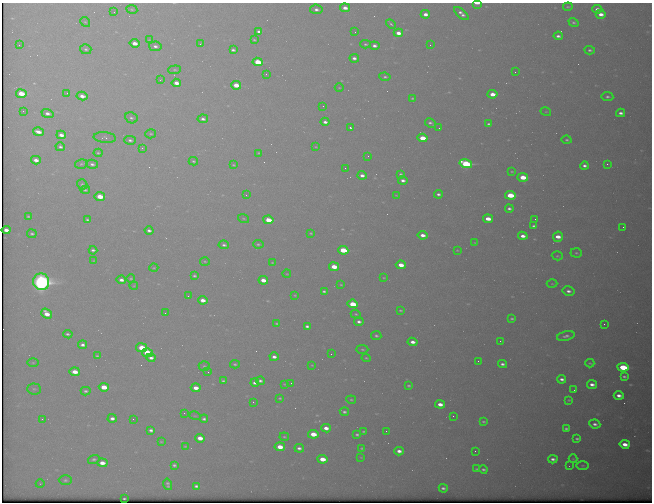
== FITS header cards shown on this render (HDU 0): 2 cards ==
NAXIS1  =                  650 / Width of table row in bytes
NAXIS2  =                  500 / Number of rows in table

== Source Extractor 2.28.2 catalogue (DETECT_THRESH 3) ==
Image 650 x 500 px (HDU 0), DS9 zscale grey, 1 PNG px = 1 image px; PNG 654 x 504 px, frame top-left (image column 1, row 500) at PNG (2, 3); each listed source drawn as its Kron ellipse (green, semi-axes under 4 px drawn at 4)
Background 568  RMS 3.1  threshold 9.27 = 3 sigma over >= 5 px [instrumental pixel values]
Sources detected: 235; all 235 listed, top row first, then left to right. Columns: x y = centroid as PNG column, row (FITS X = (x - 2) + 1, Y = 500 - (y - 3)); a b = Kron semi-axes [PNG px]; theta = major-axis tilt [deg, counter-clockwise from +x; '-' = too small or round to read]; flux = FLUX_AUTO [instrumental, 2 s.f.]
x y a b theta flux
477 3 5 2 - 1200
568 7 5 2 - 200
345 8 5 4 - 1600
132 9 5 3 - 240
316 9 6 5 - 830
597 9 5 3 - 1300
114 12 2 2 - 100
461 13 9 4 -41 960
425 14 5 3 - 1300
601 14 5 4 - 1500
85 22 5 4 - 260
573 22 5 4 - 390
391 24 5 3 - 290
259 32 4 3 - 650
355 32 2 2 - 91
398 33 4 3 - 1700
558 36 4 3 - 700
149 40 4 4 - 160
254 40 3 2 - 210
135 43 5 3 - 2200
200 44 3 2 - 170
365 44 5 4 - 350
19 45 2 2 - 130
430 45 2 2 - 220
155 46 6 4 -13 680
374 46 5 3 - 800
86 49 6 5 - 410
233 50 4 3 - 470
590 50 5 3 - 440
354 58 5 4 - 820
258 62 5 4 - 8800
175 70 6 4 5 310
515 72 2 2 - 200
266 74 2 2 - 390
385 77 5 4 - 380
160 80 4 2 - 120
176 83 5 3 - 1900
236 85 5 3 - 4800
339 88 4 3 - 170
67 93 3 3 - 180
21 94 5 4 - 4600
492 94 5 3 - 2500
82 96 5 4 - 1500
607 97 6 4 -7 470
412 98 3 2 - 220
323 106 2 2 - 230
23 111 2 2 - 140
546 112 5 3 - 180
621 113 4 3 - 800
47 114 6 4 -20 980
131 118 6 5 - 500
203 119 5 4 - 690
325 122 4 3 - 900
430 123 6 3 -28 470
489 124 4 2 - 340
350 128 4 3 - 390
439 128 2 2 - 90
38 132 5 3 - 1600
151 134 5 4 - 280
61 135 5 4 - 1400
105 138 11 5 -7 520
422 138 5 3 - 4800
130 140 6 4 -14 540
567 140 5 4 - 320
60 147 5 4 - 490
316 147 4 2 - 150
142 148 2 2 - 990
98 153 4 3 - 270
259 153 3 3 - 200
368 156 2 2 - 100
36 160 5 3 - 1300
193 161 5 3 - 310
81 164 6 4 15 310
92 164 6 4 -16 570
466 164 6 4 -15 21000
607 164 3 2 - 420
233 165 3 2 - 180
584 166 4 3 - 690
345 168 2 2 - 96
512 172 3 2 - 180
401 174 3 3 - 290
362 175 4 3 - 1000
523 177 5 4 - 5700
403 180 4 3 - 830
82 184 5 4 - 350
85 190 5 4 - 310
438 194 4 3 - 570
246 195 3 2 - 210
396 195 4 2 - 120
510 195 5 4 - 9300
100 196 5 4 - 5100
509 209 4 3 - 560
28 216 4 3 - 240
243 218 6 3 -19 220
488 219 5 3 - 3100
535 219 2 2 - 130
88 220 3 3 - 310
268 220 5 4 - 4300
534 226 4 3 - 410
623 227 2 2 - 420
6 230 4 3 - 970
149 230 4 3 - 620
311 233 4 3 - 210
32 234 4 3 - 350
423 235 5 3 - 1600
523 236 5 3 - 1300
558 237 5 5 - 2300
475 243 4 2 - 120
258 244 5 3 - 290
224 245 5 4 - 510
93 250 4 3 - 550
343 250 5 4 - 9000
457 250 3 2 - 140
576 253 6 4 -4 320
557 256 5 4 - 270
94 261 4 2 - 160
205 261 5 3 - 200
272 263 4 2 - 140
401 265 5 3 - 2700
334 267 5 4 - 4300
154 268 4 3 - 190
287 274 4 3 - 150
194 276 3 3 - 310
384 278 4 2 - 160
131 279 4 3 - 260
121 280 5 4 - 1100
263 280 5 3 - 2700
41 282 8 8 - 100000
552 284 5 3 - 190
341 285 3 2 - 180
134 286 4 3 - 150
324 291 4 3 - 390
568 291 6 4 -11 820
295 295 3 2 - 130
188 296 2 2 - 100
203 300 5 3 - 2000
353 304 5 4 - 6800
400 310 4 3 - 250
165 313 2 2 - 110
47 314 6 4 -39 2600
356 314 5 4 - 270
512 319 4 3 - 340
359 322 4 3 - 710
277 324 3 2 - 230
604 324 2 2 - 460
307 326 4 3 - 520
68 334 5 3 - 400
376 336 5 4 - 380
566 336 9 4 14 730
500 341 2 2 - 120
413 342 5 3 - 1400
83 345 4 3 - 760
141 348 5 4 - 6100
362 349 6 4 -3 320
147 353 5 4 - 9900
331 354 2 2 - 360
97 356 4 3 - 230
274 357 4 3 - 960
151 358 4 3 - 880
366 358 4 3 - 230
478 361 2 2 - 380
33 363 5 3 - 220
590 363 4 3 - 230
235 364 5 4 - 300
502 364 4 3 - 610
312 365 3 2 - 140
204 366 5 4 - 280
623 367 5 4 - 12000
75 372 5 4 - 2800
208 372 3 2 - 150
624 376 4 3 - 380
562 379 4 3 - 810
223 381 3 3 - 330
260 381 4 3 - 540
255 383 4 3 - 680
291 383 2 2 - 170
284 384 3 2 - 140
592 384 5 3 - 1100
409 386 3 3 - 310
104 387 5 4 - 4200
196 388 5 3 - 2100
34 389 7 5 -2 430
574 390 2 2 - 120
86 391 5 3 - 410
619 395 5 3 - 1100
280 398 3 2 - 220
351 400 5 3 - 230
569 400 4 3 - 210
253 402 2 2 - 160
440 404 5 3 - 1800
344 412 4 3 - 480
184 413 2 2 - 160
195 416 5 3 - 190
453 416 2 2 - 120
112 418 4 3 - 890
42 419 3 2 - 340
133 419 2 2 - 220
204 419 4 3 - 460
483 422 3 3 - 260
595 424 5 4 - 740
326 428 5 3 - 1600
566 429 4 3 - 430
151 430 4 3 - 630
364 431 3 2 - 220
386 431 2 2 - 530
313 434 5 4 - 4300
357 434 4 3 - 390
284 437 4 3 - 220
200 438 5 3 - 2400
577 439 4 3 - 400
161 442 3 2 - 140
625 444 5 3 - 2100
185 446 4 2 - 160
280 447 5 4 - 3300
299 448 5 3 - 670
362 448 4 3 - 240
399 451 4 3 - 1100
475 451 2 2 - 500
361 457 4 2 - 150
94 459 6 4 17 450
322 459 5 4 - 3900
553 459 4 3 - 760
573 459 4 4 - 190
102 463 5 4 - 2100
174 465 4 3 - 400
583 465 6 3 0 240
569 466 2 2 - 88
477 469 4 3 - 250
483 469 4 3 - 430
65 480 6 4 -1 420
40 484 4 3 - 160
168 484 6 3 -75 440
196 486 4 3 - 500
443 488 4 3 - 480
124 498 3 2 - 210
At the frame edge (FLAGS 8, measured only in part): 1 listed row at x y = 477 3